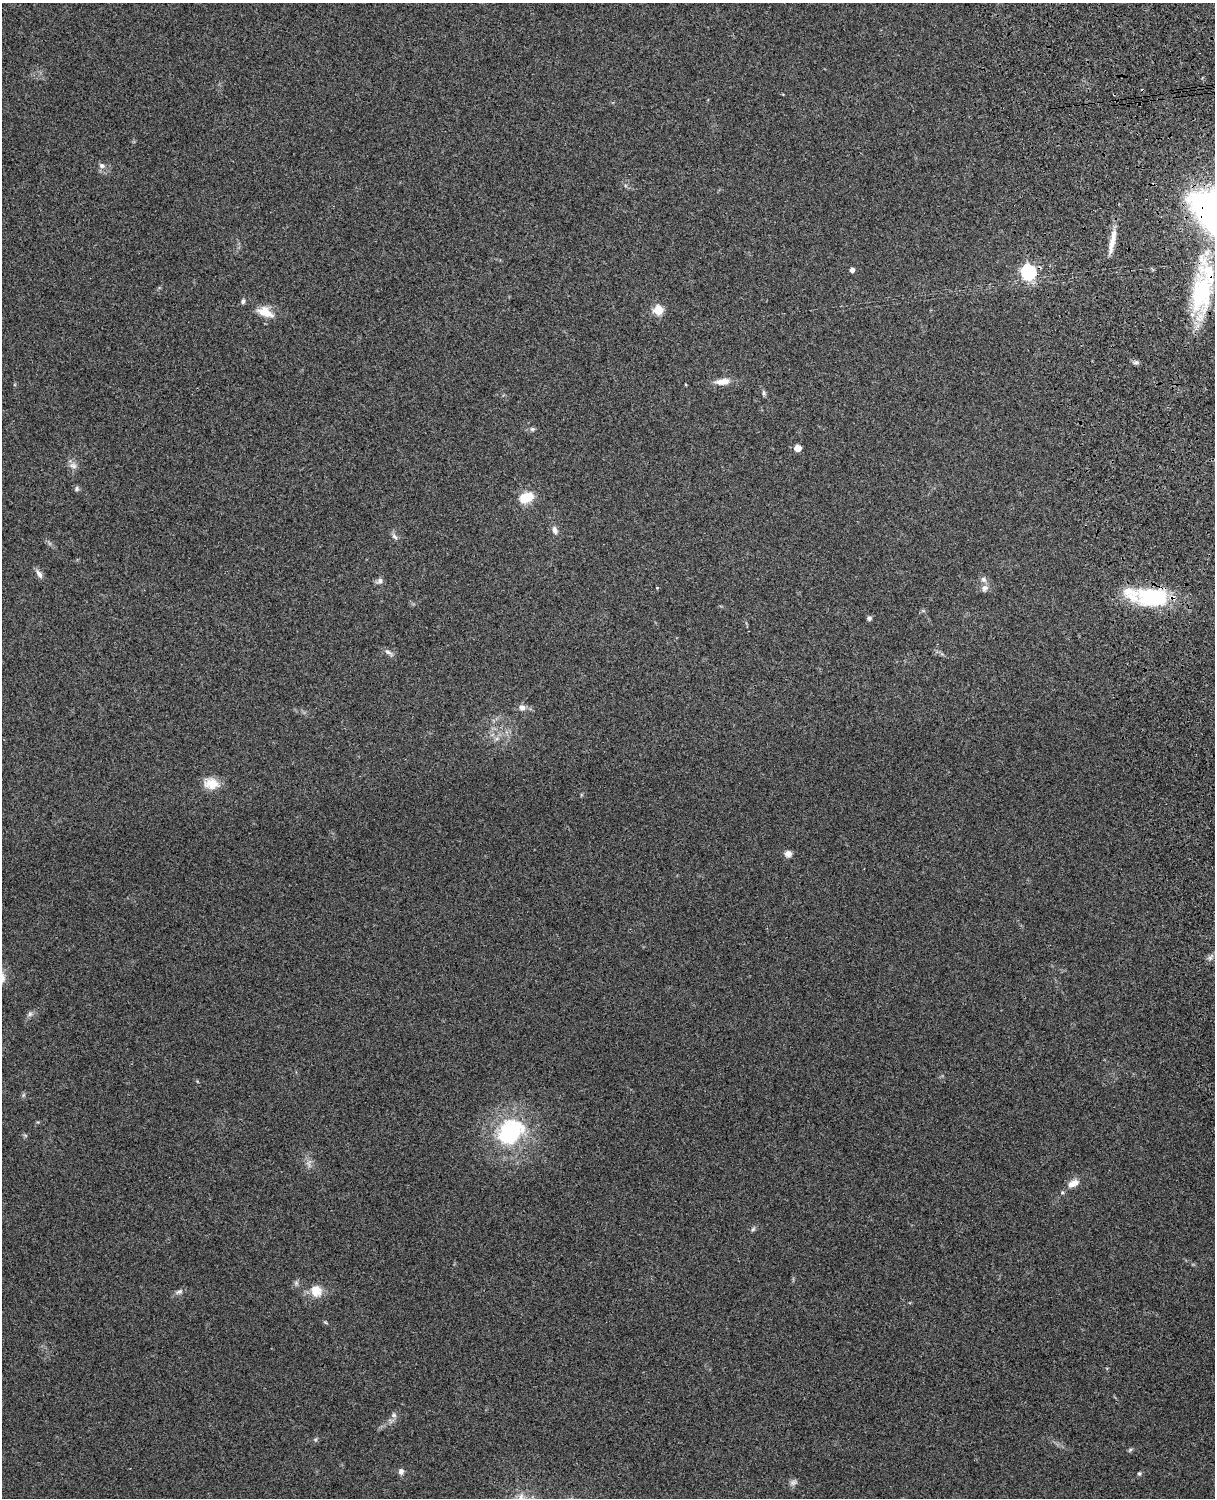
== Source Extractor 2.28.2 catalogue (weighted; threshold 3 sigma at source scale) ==
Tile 6 of 4 x 3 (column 2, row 2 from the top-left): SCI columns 1331-2543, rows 1660-3155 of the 5089 x 4928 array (HDU 1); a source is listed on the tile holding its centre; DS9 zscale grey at full resolution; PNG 1217 x 1500 px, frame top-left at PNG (2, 3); no overlay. Shown black and unused: <1% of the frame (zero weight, under 3 of 4 exposures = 6% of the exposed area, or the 3 px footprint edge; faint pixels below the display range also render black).
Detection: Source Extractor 2.28.2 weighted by HDU 2 'WHT'; one run over the whole footprint, this tile lists its part. Background 0.258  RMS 0.0089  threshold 0.0398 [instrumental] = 3 sigma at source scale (4.5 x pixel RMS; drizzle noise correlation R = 1.50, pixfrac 1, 0.05/0.05 arcsec/px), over >= 5 px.
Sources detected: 43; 1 cosmic-ray / hot-pixel residue — not listed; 3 inside a brighter listed object's ellipse — not listed separately; the other 39 listed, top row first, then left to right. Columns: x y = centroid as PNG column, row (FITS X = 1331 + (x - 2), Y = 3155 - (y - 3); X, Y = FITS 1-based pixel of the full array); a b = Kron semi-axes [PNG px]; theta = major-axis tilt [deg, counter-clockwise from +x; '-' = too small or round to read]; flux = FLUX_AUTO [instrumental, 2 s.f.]
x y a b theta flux
102 166 9 7 -31 3.1
1112 241 34 6 79 11
852 270 4 4 - 3.5
1028 272 7 6 - 170
1201 293 55 27 83 80
243 301 6 5 - 2
658 310 5 5 - 44
265 312 23 11 -24 13
1136 363 8 4 8 1.9
723 382 17 8 4 9
764 393 7 4 -90 1.5
532 429 7 6 - 1.8
798 448 5 5 - 14
73 466 11 7 -22 3.8
77 489 7 6 - 1.8
527 497 14 9 21 20
555 530 11 7 -73 4
394 537 10 5 -41 2.5
39 574 12 6 -57 4
380 580 7 6 - 3
657 588 3 3 - 0.7
985 588 10 8 56 3.7
1152 597 39 22 -6 67
869 618 5 5 - 2.4
388 652 13 6 -36 3.3
522 707 8 7 - 4
211 784 19 14 -7 12
788 854 9 7 -10 4.2
30 1014 7 6 - 2.2
510 1131 37 29 45 82
1073 1183 15 9 24 7.5
753 1229 7 4 45 1.5
316 1291 16 14 -61 12
179 1292 11 5 25 2.8
394 1415 7 5 -20 2.1
1130 1450 6 5 - 1.3
401 1471 7 6 - 3.4
1139 1473 5 5 - 1.4
793 1483 9 7 25 2.9
Overlapping masked pixels (flux is a lower limit): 2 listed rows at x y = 1201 293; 1152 597